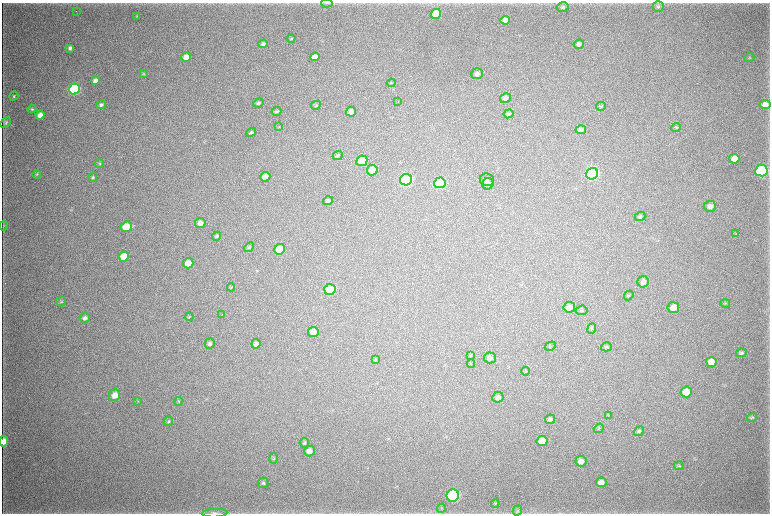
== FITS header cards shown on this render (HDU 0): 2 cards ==
NAXIS1  =                 1536 / length of data axis 1
NAXIS2  =                 1023 / length of data axis 2

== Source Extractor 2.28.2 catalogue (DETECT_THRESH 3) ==
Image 1536 x 1023 px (HDU 0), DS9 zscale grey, zoomed out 1/2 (1 PNG px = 2 x 2 image px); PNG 772 x 516 px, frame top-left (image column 1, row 1022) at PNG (2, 3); each listed source drawn as its Kron ellipse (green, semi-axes under 4 px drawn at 4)
Background 3750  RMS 34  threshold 103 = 3 sigma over >= 5 px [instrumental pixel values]
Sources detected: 118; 5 cannot appear on this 1/2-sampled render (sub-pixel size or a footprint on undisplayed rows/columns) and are neither listed nor drawn; the other 113 listed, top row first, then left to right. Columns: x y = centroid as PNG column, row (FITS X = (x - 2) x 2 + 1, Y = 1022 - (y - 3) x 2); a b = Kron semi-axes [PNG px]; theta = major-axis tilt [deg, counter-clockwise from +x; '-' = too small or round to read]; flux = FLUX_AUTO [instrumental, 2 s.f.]
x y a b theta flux
327 3 6 3 1 7.3e+03
563 7 6 5 - 1.3e+04
658 7 5 5 - 1.4e+04
76 11 2 1 - 3.1e+03
436 14 5 4 - 1.7e+05
137 16 4 3 - 4.6e+03
505 20 4 4 - 6.6e+04
291 39 4 3 - 8.2e+03
263 44 5 4 - 2.0e+04
579 44 5 4 - 1.9e+04
70 48 4 3 - 2.3e+04
186 57 5 4 - 8.1e+04
315 57 4 4 - 5.8e+04
749 58 5 3 - 5.7e+03
143 74 4 4 - 6.7e+03
477 74 6 5 - 3.1e+04
95 80 4 4 - 4.2e+04
391 83 4 3 - 7.2e+03
74 89 6 5 - 1.2e+06
14 96 5 3 - 8.4e+03
505 98 5 4 - 2.2e+04
398 101 2 1 - 3.5e+03
258 103 5 4 - 1.3e+04
765 104 5 4 - 5.3e+04
101 105 5 4 - 1.8e+04
316 105 5 3 - 8.2e+03
601 106 5 3 - 7.8e+03
32 109 4 3 - 8.2e+03
276 111 5 4 - 1.3e+04
351 112 5 4 - 3.8e+04
509 114 5 4 - 1.3e+04
40 115 4 4 - 5.6e+04
6 123 6 4 47 1.2e+04
279 127 3 2 - 4.2e+03
676 128 5 4 - 8.9e+03
581 130 5 4 - 2.5e+04
251 133 5 3 - 1.2e+04
338 156 5 4 - 9.7e+03
734 159 5 5 - 1.0e+05
362 161 5 5 - 1.7e+05
99 164 4 4 - 5.9e+03
372 170 5 5 - 1.1e+05
761 171 6 5 - 1.0e+06
37 174 4 4 - 7.3e+03
592 174 6 6 - 2.0e+06
93 177 4 4 - 9.0e+03
265 177 5 4 - 6.1e+04
406 180 6 5 - 1.6e+06
487 180 7 6 - 2.3e+04
440 183 6 5 - 7.1e+05
488 184 6 5 - 1.7e+04
328 201 5 4 - 1.5e+04
710 206 6 5 - 3.3e+04
640 217 5 4 - 1.3e+04
200 223 5 5 - 3.7e+04
3 226 5 3 - 6.0e+03
126 227 6 5 - 1.4e+05
736 233 3 2 - 3.7e+03
217 236 5 4 - 1.3e+04
249 247 5 4 - 9.5e+03
280 249 5 5 - 1.3e+05
124 257 5 5 - 1.8e+05
188 263 5 5 - 8.6e+04
643 282 6 5 - 4.1e+04
231 287 4 3 - 4.8e+03
330 290 6 5 - 5.1e+05
629 295 5 3 - 7.0e+03
61 302 5 4 - 1.0e+04
725 303 5 2 - 5.5e+03
569 307 6 5 - 4.2e+04
673 308 6 5 - 5.3e+04
582 310 6 5 - 1.1e+04
222 314 2 1 - 2.1e+03
189 317 4 3 - 5.8e+03
85 318 5 4 - 2.4e+04
592 328 5 4 - 9.7e+03
313 332 5 5 - 5.6e+04
210 344 5 5 - 2.2e+04
256 344 5 4 - 2.9e+04
550 346 6 3 31 7.2e+03
606 347 5 4 - 1.0e+04
741 353 5 4 - 1.7e+04
471 356 4 3 - 5.4e+03
490 358 6 5 - 2.5e+04
376 360 3 2 - 4.4e+03
711 362 5 5 - 7.7e+04
471 363 4 4 - 6.3e+03
525 371 4 3 - 7.4e+03
686 392 5 5 - 9.8e+04
115 395 6 5 - 7.3e+04
498 397 5 5 - 2.2e+04
138 401 3 2 - 5.3e+03
178 401 4 3 - 5.9e+03
608 416 3 2 - 4.6e+03
752 417 5 4 - 1.1e+04
550 419 5 4 - 1.9e+04
168 421 5 4 - 9.8e+03
599 428 5 3 - 6.1e+03
639 431 5 4 - 9.6e+03
4 441 5 4 - 6.9e+04
542 441 5 5 - 1.0e+05
304 443 5 4 - 1.2e+04
309 451 5 5 - 4.6e+04
274 458 5 4 - 7.7e+03
581 461 5 5 - 4.1e+04
679 466 5 4 - 8.2e+03
601 482 5 5 - 5.2e+04
263 483 5 5 - 1.3e+04
453 495 6 6 - 1.6e+06
495 503 4 3 - 5.7e+03
442 508 4 3 - 6.3e+03
517 510 5 4 - 1.3e+04
214 513 13 3 2 2.2e+04
At the frame edge (FLAGS 8, measured only in part): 3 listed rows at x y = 327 3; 4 441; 214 513
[5 sub-pixel or undisplayed-footprint detections neither listed nor drawn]